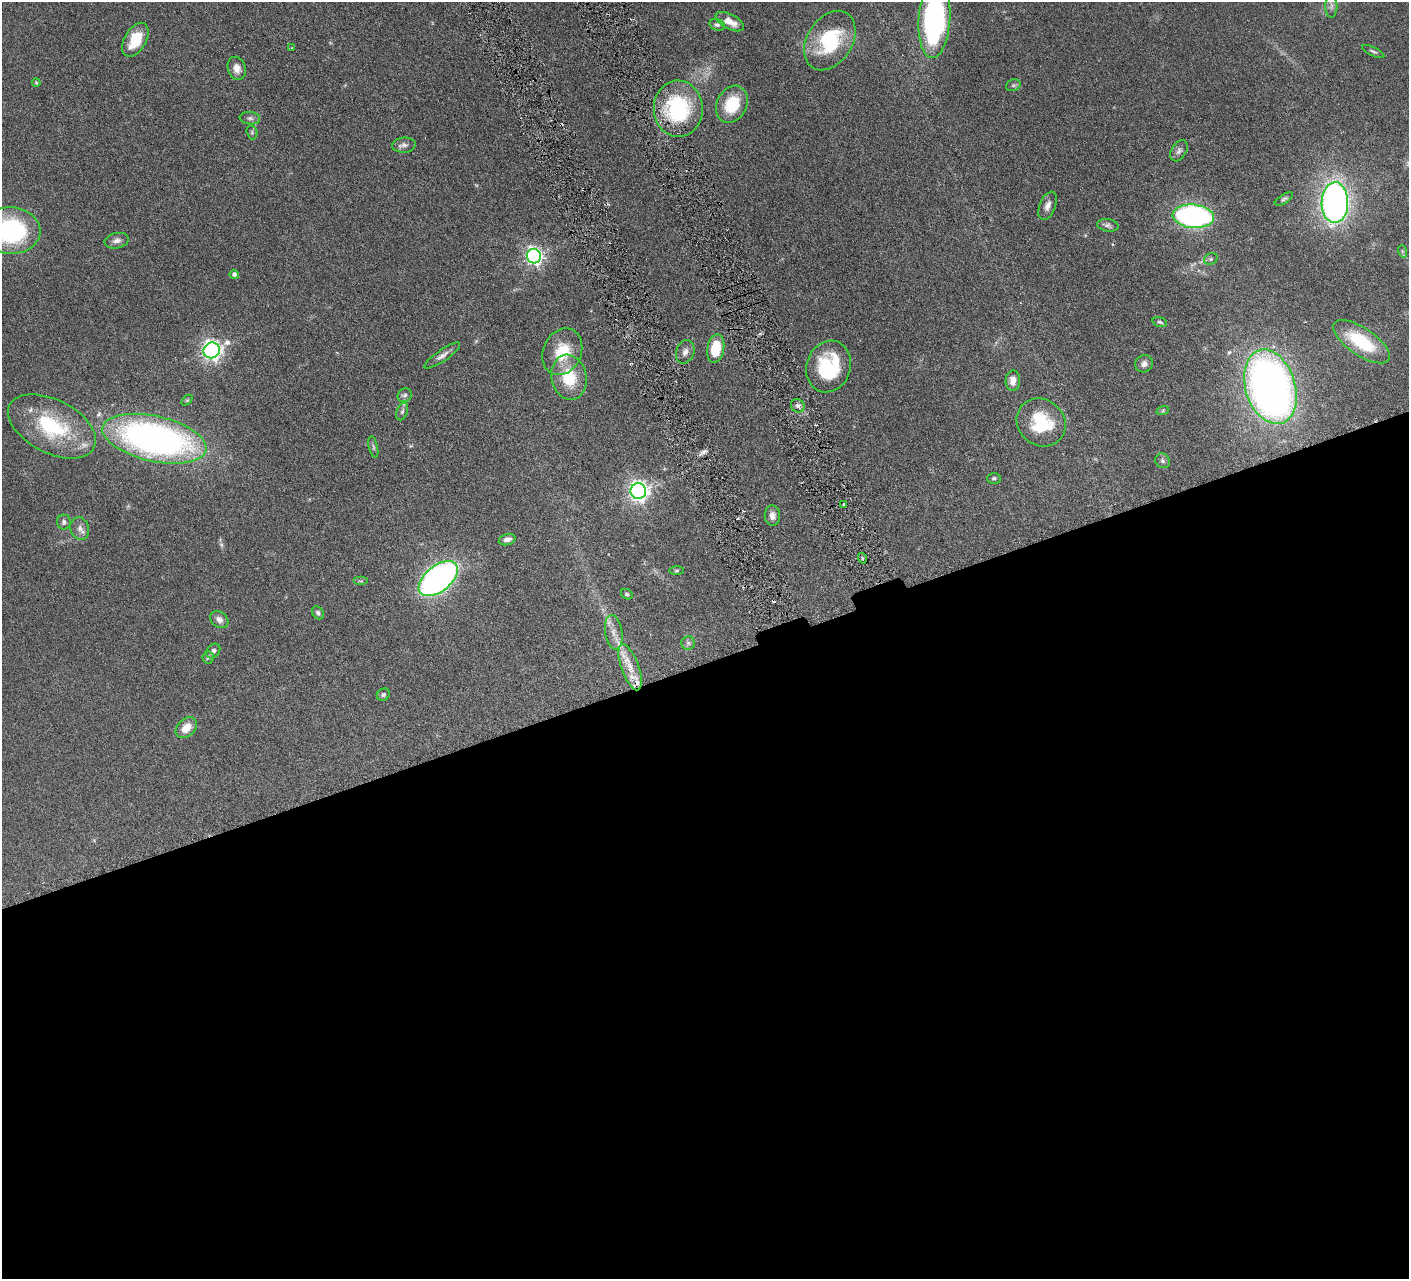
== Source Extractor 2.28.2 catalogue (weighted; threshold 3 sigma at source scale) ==
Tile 15 of 4 x 4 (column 3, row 4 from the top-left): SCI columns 2819-4225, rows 305-1581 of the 5639 x 5584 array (HDU 1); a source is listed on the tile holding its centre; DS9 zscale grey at full resolution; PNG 1411 x 1281 px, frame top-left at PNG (2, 2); each listed source drawn as its Kron ellipse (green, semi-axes under 4 px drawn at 4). Shown black and unused: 48% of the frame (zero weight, under 3 of 6 exposures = <1% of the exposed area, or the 3 px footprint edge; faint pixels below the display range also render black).
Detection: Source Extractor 2.28.2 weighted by HDU 2 'WHT'; one run over the whole footprint, this tile lists its part. Background 0.0705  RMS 0.0033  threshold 0.0136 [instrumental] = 3 sigma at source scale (4.09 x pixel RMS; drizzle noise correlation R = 1.36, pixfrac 0.8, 0.05/0.05 arcsec/px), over >= 5 px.
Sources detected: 78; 1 too faint to see at this stretch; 2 cosmic-ray / hot-pixel residue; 1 long thin detection or spike segment (spike, bleed or trail) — neither listed nor drawn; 3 inside a brighter listed object's ellipse — not listed separately; the other 71 listed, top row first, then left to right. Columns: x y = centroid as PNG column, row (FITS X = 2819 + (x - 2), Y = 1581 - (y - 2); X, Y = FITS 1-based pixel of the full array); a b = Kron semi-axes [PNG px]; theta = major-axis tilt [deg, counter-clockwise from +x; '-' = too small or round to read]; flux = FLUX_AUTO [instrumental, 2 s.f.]
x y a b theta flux
1331 6 11 6 90 1.4
934 19 39 16 86 73
730 22 15 7 -27 3.2
717 25 8 5 -17 0.71
135 40 18 11 61 7.8
830 41 32 22 57 21
292 48 4 3 - 0.26
1373 52 12 3 -26 0.63
237 68 12 9 -71 2.2
36 83 4 3 - 0.31
1013 85 7 5 19 0.63
732 104 19 15 63 11
678 109 28 24 -88 28
250 118 10 6 -7 0.96
252 132 7 5 -72 0.55
404 145 12 7 5 1.3
1179 151 11 7 59 1.1
1284 199 10 4 32 0.65
1335 202 20 13 89 120
1048 206 15 8 68 1.8
1193 216 21 11 -5 76
1108 225 11 6 -9 0.91
10 230 30 23 -4 40
117 241 12 7 11 1.4
1402 251 6 4 -72 0.43
534 256 7 7 - 110
1211 259 7 5 22 0.63
234 274 4 4 - 0.89
1160 322 7 5 -16 0.62
1361 342 33 13 -34 18
716 349 14 8 79 9.2
212 350 8 7 - 160
562 352 24 19 65 9.9
685 352 12 9 69 1.5
442 356 21 6 34 1.7
1144 364 9 8 - 1.3
828 367 26 22 70 19
569 377 23 17 -78 11
1013 381 10 7 88 2.4
1270 387 38 25 -73 190
405 395 7 6 - 0.86
187 400 6 4 44 0.38
798 406 7 6 - 1.1
1163 410 6 4 20 0.43
402 411 9 5 71 0.77
1041 422 25 23 -41 15
52 426 47 26 -27 25
154 439 53 22 -12 120
373 447 11 4 -77 0.61
1163 461 8 7 - 0.83
994 478 6 5 - 0.65
638 491 8 7 - 160
844 504 3 2 - 0.5
772 516 10 7 -87 1.8
64 522 7 7 - 0.8
80 528 11 9 -75 1.7
507 540 8 5 17 1.4
862 558 5 3 - 0.36
677 570 7 3 1 0.39
438 579 23 13 39 110
361 581 7 4 0 0.47
627 594 6 5 - 0.48
318 613 7 5 -52 0.78
219 620 10 7 -37 1.5
614 632 17 8 -82 2.8
688 643 7 7 - 0.79
213 651 8 6 48 0.91
208 658 6 5 - 0.56
630 667 24 8 -70 4.8
383 695 7 5 32 0.68
186 728 12 8 43 3.8
Isophote crosses this tile's border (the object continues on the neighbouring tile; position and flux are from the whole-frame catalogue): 2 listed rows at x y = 934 19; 10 230